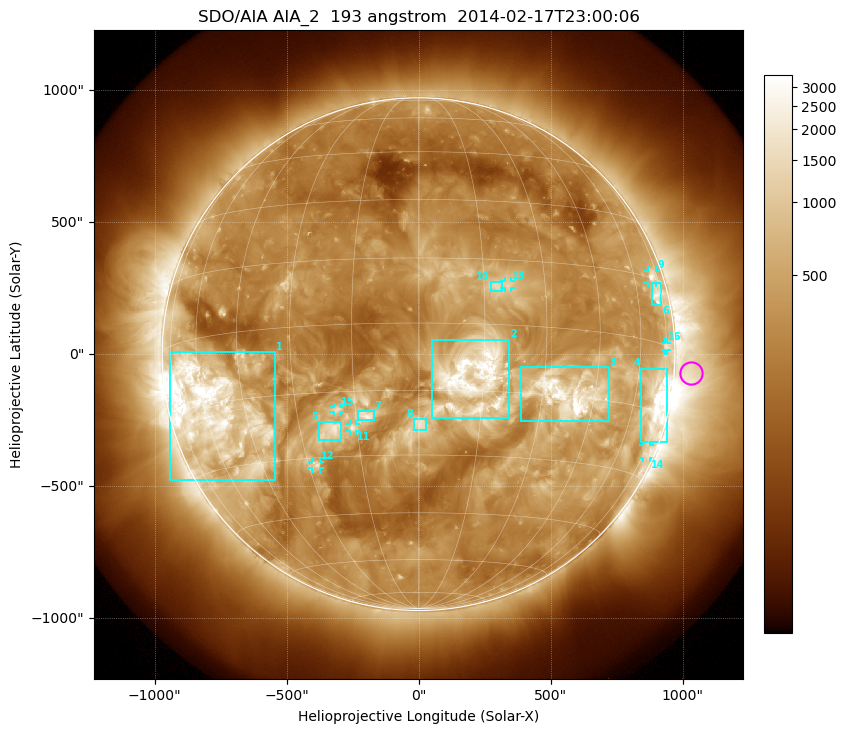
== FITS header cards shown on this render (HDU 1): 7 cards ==
TELESCOP= 'SDO/AIA'
INSTRUME= 'AIA_2'
WAVELNTH=                  193
WAVEUNIT= 'angstrom'
DATE-OBS= '2014-02-17T23:00:06.84'
CTYPE1  = 'HPLN-TAN'
CTYPE2  = 'HPLT-TAN'

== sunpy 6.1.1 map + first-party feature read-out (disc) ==
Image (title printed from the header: SDO/AIA AIA_2  193 angstrom  2014-02-17T23:00:06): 1024 x 1024 px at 2.4 arcsec/px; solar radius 971 arcsec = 405 px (full disc in frame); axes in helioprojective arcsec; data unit not stated in the header (colour bar unlabelled)
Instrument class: DISC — disc imager (sunpy class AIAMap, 193 A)
Bright regions (active regions / flare kernels): reference = the median radial profile (limb darkening/brightening removed); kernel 9 px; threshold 5 sigma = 752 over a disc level ~286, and >= 1.15x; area >= 12 px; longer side >= 10 px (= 24 arcsec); searched inside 0.97 R_sun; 16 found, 16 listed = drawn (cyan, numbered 1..; 7 of them under ~33 arcsec drawn as corner ticks so the feature stays visible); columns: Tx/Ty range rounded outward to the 5 arcsec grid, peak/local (2 s.f.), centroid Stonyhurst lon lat
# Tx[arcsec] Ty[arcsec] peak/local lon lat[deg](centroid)
1 -940..-545 -475..10 15 -56 -16
2 50..345 -240..55 11 +12 -12
3 385..720 -255..-50 19 +37 -15
4 840..940 -330..-55 15 +71 -13
5 -380..-290 -330..-255 5.6 -22 -24
6 880..920 185..270 6.4 +71 +11
7 -230..-170 -250..-215 4.2 -13 -21
8 -20..30 -290..-245 3.6 +1 -23
9 865..900 270..320 6.4 +71 +15
10 270..320 240..275 3.8 +18 +9
11 -265..-235 -290..-265 4.1 -16 -23
12 -405..-375 -435..-405 5.2 -28 -32
13 325..350 250..275 3.6 +21 +9
14 850..875 -395..-345 4 +77 -24
15 -325..-295 -220..-200 3.3 -20 -19
16 930..940 15..45 3.9 +75 +0
Off-limb structures (1.02-1.3 R_sun): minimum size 162 px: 2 found; the strongest spans PA ~225..300 deg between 1.02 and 1.3 R_sun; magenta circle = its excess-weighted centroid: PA ~265 deg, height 1.07 R_sun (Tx ~1035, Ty ~-70 arcsec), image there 4.2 x the reference